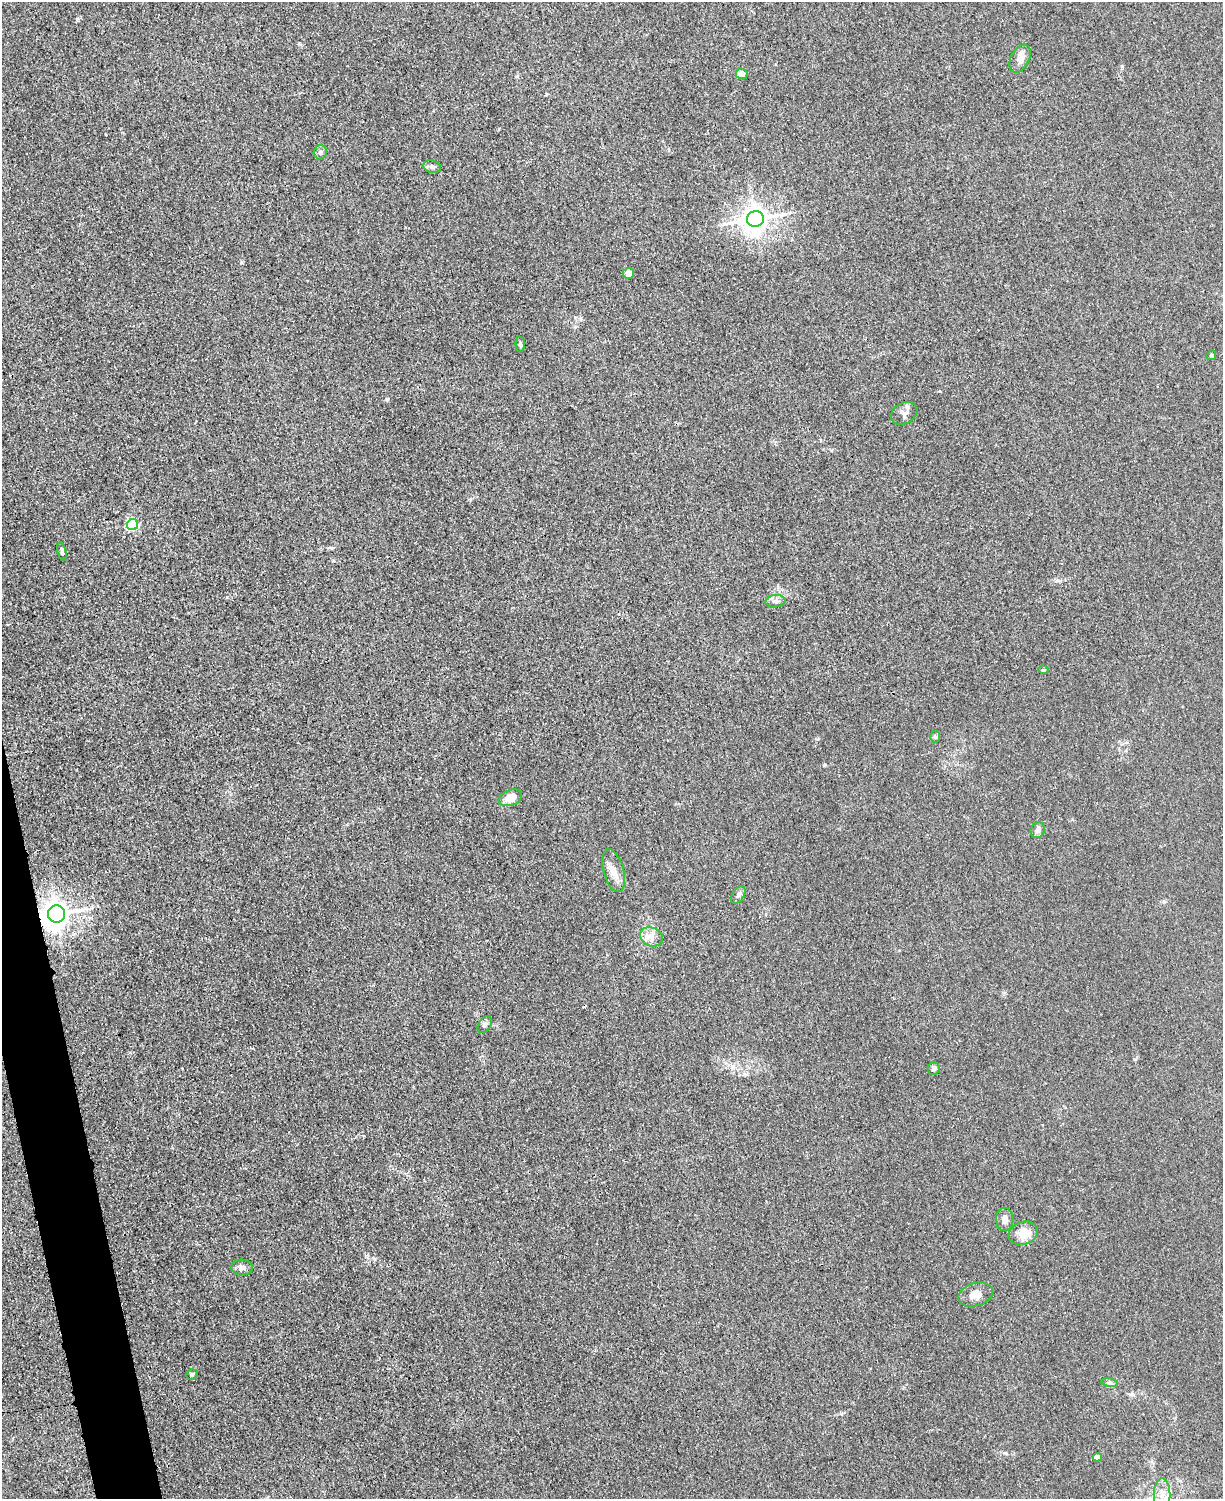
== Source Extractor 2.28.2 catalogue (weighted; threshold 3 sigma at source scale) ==
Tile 7 of 4 x 3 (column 3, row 2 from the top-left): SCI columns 2456-3676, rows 1760-3256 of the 4923 x 4898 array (HDU 1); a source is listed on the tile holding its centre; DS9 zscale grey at full resolution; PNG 1225 x 1501 px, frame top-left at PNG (2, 2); each listed source drawn as its Kron ellipse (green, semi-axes under 4 px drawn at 4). Shown black and unused: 2% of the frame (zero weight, under 3 of 4 exposures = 2% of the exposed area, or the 3 px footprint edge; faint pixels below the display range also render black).
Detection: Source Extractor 2.28.2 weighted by HDU 2 'WHT'; one run over the whole footprint, this tile lists its part. Background 0.0151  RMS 0.0046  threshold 0.0205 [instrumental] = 3 sigma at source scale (4.5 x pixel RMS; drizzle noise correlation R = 1.50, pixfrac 1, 0.05/0.05 arcsec/px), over >= 5 px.
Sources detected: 32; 1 cosmic-ray / hot-pixel residue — neither listed nor drawn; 1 inside a brighter listed object's ellipse — not listed separately; the other 30 listed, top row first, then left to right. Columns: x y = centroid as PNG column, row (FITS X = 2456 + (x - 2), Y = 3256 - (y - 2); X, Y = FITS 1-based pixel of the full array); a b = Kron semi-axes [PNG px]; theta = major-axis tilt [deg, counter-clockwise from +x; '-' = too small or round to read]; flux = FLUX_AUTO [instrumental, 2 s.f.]
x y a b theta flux
1020 59 15 9 63 3.2
742 74 6 5 - 2.9
320 152 7 6 - 1.5
432 167 9 6 -10 1.5
755 219 8 8 - 490
628 273 5 5 - 2.8
520 344 7 4 -87 0.8
1211 355 5 4 - 0.62
904 413 14 10 27 2.5
133 525 5 5 - 59
62 551 9 3 -77 0.84
775 601 10 6 7 1.7
1043 670 5 3 - 0.52
935 737 6 5 - 0.69
511 798 12 8 19 5.8
1038 830 8 7 - 1.9
614 871 22 10 -75 4.8
738 895 10 6 57 1.6
56 914 8 8 - 580
651 937 12 9 -24 3.5
485 1025 9 6 59 1.4
934 1069 6 6 - 1
1005 1219 11 8 -90 2.3
1023 1233 15 11 19 7.4
242 1267 11 8 -4 2.1
976 1294 18 11 16 4.6
192 1374 6 5 - 1
1109 1383 8 4 -9 0.98
1097 1457 4 4 - 3.3
1162 1495 16 8 89 4.5
Overlapping masked pixels (flux is a lower limit): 1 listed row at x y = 56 914
Unlisted compact peaks at least as high as the median listed source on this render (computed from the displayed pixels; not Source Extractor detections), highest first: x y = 387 399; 1122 66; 824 765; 241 263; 227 597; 77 19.